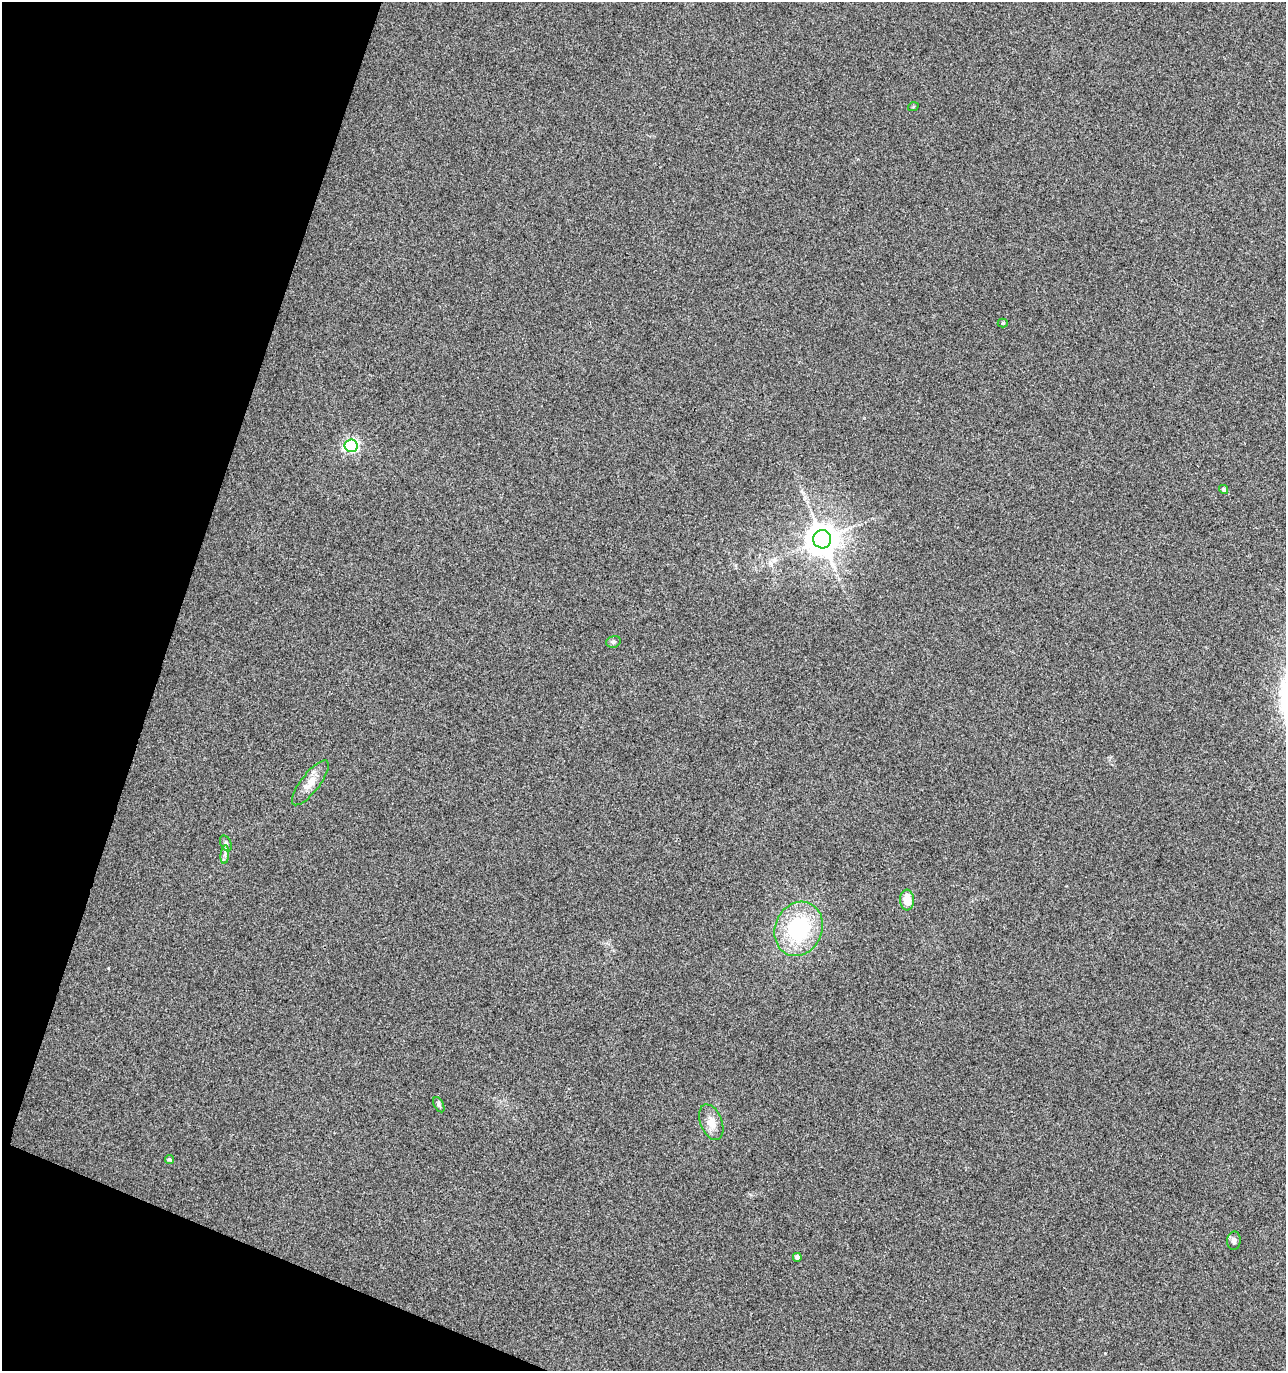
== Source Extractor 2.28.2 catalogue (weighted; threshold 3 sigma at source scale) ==
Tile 9 of 4 x 4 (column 1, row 3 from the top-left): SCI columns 277-1560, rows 1370-2738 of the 5625 x 5484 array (HDU 1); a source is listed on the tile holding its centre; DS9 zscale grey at full resolution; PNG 1288 x 1373 px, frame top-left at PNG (2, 2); each listed source drawn as its Kron ellipse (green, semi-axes under 4 px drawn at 4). Shown black and unused: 16% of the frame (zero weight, under 3 of 4 exposures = <1% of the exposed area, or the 3 px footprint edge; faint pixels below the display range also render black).
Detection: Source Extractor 2.28.2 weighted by HDU 2 'WHT'; one run over the whole footprint, this tile lists its part. Background 0.0334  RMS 0.0091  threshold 0.0407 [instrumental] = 3 sigma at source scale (4.5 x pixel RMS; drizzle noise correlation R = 1.50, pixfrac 1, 0.0396/0.0396 arcsec/px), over >= 5 px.
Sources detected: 16; all 16 listed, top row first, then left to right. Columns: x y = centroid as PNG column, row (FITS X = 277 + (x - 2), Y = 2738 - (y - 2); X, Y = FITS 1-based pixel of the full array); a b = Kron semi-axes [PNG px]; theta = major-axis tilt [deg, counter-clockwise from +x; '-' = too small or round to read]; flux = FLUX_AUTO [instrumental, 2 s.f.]
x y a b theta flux
913 107 5 3 - 0.8
1003 323 5 4 - 1.3
351 446 6 6 - 150
1223 489 4 4 - 2.2
822 539 9 9 - 1700
613 642 7 5 14 1.8
310 783 27 9 52 11
226 843 8 5 -63 2.2
225 855 9 4 85 2.4
907 900 10 7 -86 12
799 929 28 23 66 71
439 1105 8 4 -63 1.9
711 1122 19 11 -69 9.8
170 1159 4 4 - 1.3
1234 1241 9 7 87 3.8
797 1257 4 4 - 4